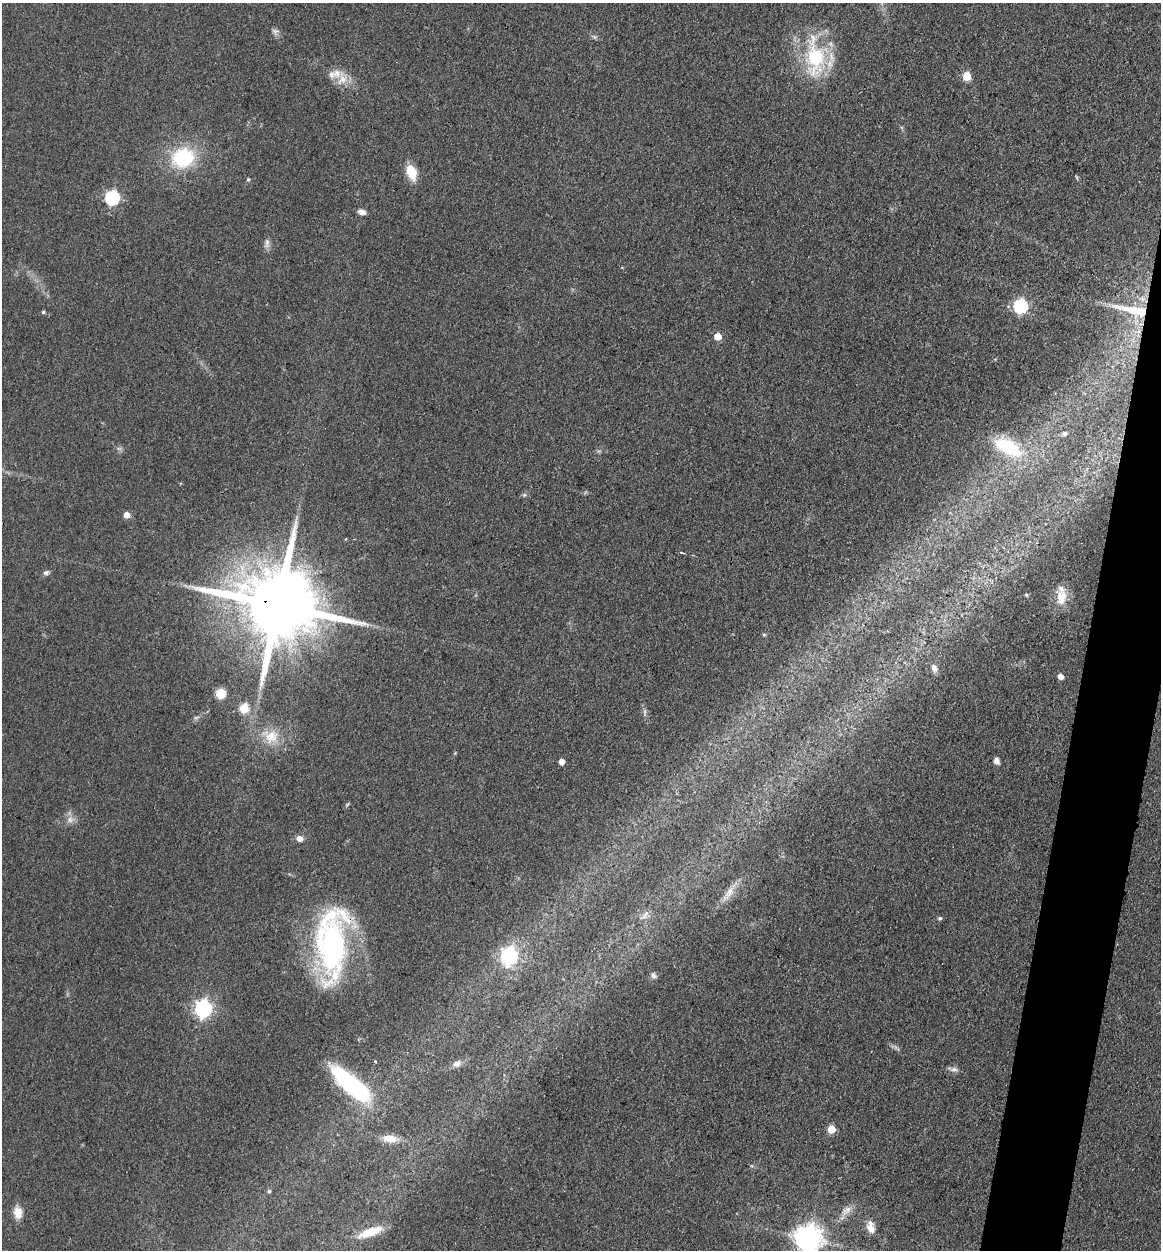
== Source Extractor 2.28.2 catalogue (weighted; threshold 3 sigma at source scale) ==
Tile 10 of 4 x 4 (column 2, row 3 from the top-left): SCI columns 1418-2576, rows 1268-2515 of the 5198 x 5223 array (HDU 1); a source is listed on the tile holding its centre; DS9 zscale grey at full resolution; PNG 1163 x 1252 px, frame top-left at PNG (2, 3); no overlay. Shown black and unused: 4% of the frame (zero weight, under 3 of 4 exposures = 3% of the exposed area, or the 3 px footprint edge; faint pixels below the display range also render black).
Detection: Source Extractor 2.28.2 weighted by HDU 2 'WHT'; one run over the whole footprint, this tile lists its part. Background 0.0721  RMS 0.0069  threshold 0.0309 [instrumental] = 3 sigma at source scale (4.5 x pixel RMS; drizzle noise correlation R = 1.50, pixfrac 1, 0.05/0.05 arcsec/px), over >= 5 px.
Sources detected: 59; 1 inside a brighter listed object's ellipse — not listed separately; the other 58 listed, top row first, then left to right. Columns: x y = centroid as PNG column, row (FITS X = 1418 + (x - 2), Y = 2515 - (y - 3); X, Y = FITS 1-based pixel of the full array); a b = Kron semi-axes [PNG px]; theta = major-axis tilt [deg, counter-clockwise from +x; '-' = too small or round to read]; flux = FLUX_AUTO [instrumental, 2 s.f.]
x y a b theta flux
275 31 9 7 -29 2.3
594 37 8 5 -34 1.4
815 57 57 26 -87 53
331 74 9 9 - 4.1
967 76 5 5 - 26
342 79 16 11 31 8.3
183 158 21 18 15 51
411 172 14 9 -70 17
1077 177 8 2 -69 0.72
248 180 5 4 - 0.99
112 197 6 6 - 120
362 212 8 6 -15 3.7
267 243 14 5 82 2.8
1020 306 6 6 - 120
1134 310 44 8 -12 21
43 312 4 4 - 0.93
718 336 5 5 - 12
1065 433 5 5 - 1.3
1008 447 33 14 -27 37
524 495 6 4 44 1.1
127 515 5 5 - 8
682 553 6 2 -12 0.93
46 573 8 6 24 1.9
1026 595 5 4 - 0.73
1062 597 24 12 85 10
277 605 23 18 -15 11000
764 634 4 4 - 0.92
934 668 9 6 -77 3.3
1060 676 5 4 - 5.8
220 694 8 7 - 13
244 708 5 5 - 35
645 712 9 4 -78 1.8
196 717 9 4 9 1.3
271 737 21 18 36 15
455 753 4 4 - 0.59
561 761 5 4 - 6.1
996 761 7 5 -64 3.3
70 819 10 9 - 4
299 838 7 6 - 4.2
728 893 27 8 53 8.2
645 915 15 5 63 2.9
940 918 5 5 - 1.4
331 946 74 32 85 160
509 956 7 7 - 220
654 976 8 6 -56 2.1
203 1009 7 7 - 250
375 1061 3 3 - 1
457 1063 9 8 - 3.4
953 1069 14 5 -7 2.7
351 1085 46 14 -41 100
831 1129 5 5 - 17
390 1138 17 9 -5 9.5
269 1191 5 4 - 1.2
847 1210 14 9 35 5.3
18 1212 14 10 -82 8
871 1229 15 10 -55 6.4
370 1232 33 10 20 15
808 1238 9 8 - 850
Overlapping masked pixels (flux is a lower limit): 3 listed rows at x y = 1134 310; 277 605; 331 946
Isophote crosses this tile's border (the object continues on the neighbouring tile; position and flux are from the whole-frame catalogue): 1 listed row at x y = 808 1238